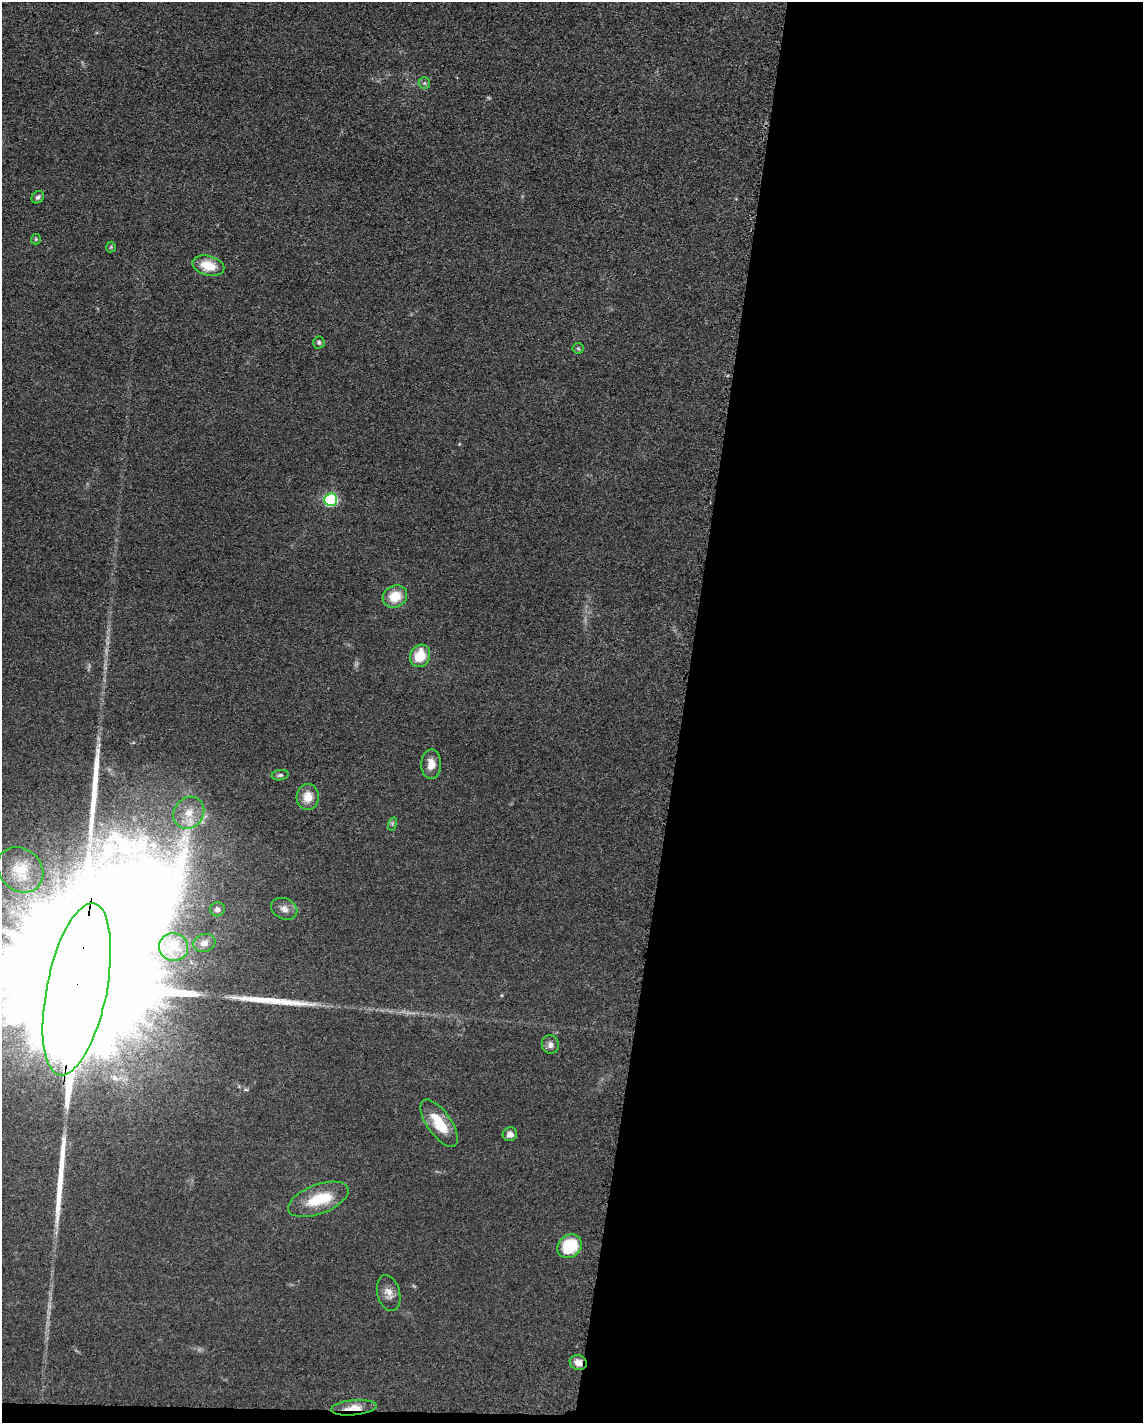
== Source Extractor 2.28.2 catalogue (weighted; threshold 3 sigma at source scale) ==
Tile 12 of 4 x 3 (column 4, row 3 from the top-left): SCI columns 3438-4578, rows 229-1649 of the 4592 x 4659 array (HDU 1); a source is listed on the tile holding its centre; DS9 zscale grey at full resolution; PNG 1145 x 1425 px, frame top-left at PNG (2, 2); each listed source drawn as its Kron ellipse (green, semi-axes under 4 px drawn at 4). Shown black and unused: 41% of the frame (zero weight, under 3 of 5 exposures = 4% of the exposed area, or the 3 px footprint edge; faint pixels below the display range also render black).
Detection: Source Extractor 2.28.2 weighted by HDU 2 'WHT'; one run over the whole footprint, this tile lists its part. Background 0.0477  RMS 0.0055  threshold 0.0247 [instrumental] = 3 sigma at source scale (4.5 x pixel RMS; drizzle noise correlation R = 1.50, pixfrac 1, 0.05/0.05 arcsec/px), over >= 5 px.
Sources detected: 36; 1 too faint to see at this stretch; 4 inside a brighter object's white glare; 2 long thin detections or spike segments (spike, bleed or trail) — neither listed nor drawn; the other 29 listed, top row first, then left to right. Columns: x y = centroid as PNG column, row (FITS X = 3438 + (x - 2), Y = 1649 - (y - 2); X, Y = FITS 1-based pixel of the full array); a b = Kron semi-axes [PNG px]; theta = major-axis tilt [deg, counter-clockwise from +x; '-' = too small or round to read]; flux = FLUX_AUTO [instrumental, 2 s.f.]
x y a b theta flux
424 83 6 5 - 0.98
38 197 7 5 42 1.5
36 239 5 5 - 0.67
111 247 5 5 - 0.64
208 266 16 10 -14 13
319 342 6 6 - 1
578 348 5 5 - 0.79
331 500 6 6 - 75
395 597 12 11 - 11
420 656 11 10 - 14
431 764 15 10 88 5.6
280 775 8 5 7 1.3
308 797 13 11 88 7.7
189 813 17 14 53 10
392 824 7 4 72 1
20 870 25 20 -43 13
217 909 7 7 - 2
284 909 13 10 -24 3.4
204 943 11 9 16 4.5
174 947 14 14 - 6.6
77 989 87 30 79 96000
550 1045 9 8 - 2.6
439 1123 28 12 -55 16
510 1134 7 6 - 2.9
318 1199 32 14 21 21
570 1246 13 11 42 23
389 1293 18 11 -75 4.9
578 1362 8 7 - 4.5
354 1408 23 7 5 7.3
Overlapping masked pixels (flux is a lower limit): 3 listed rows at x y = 77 989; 578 1362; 354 1408
Isophote crosses this tile's border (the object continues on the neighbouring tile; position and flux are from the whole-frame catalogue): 1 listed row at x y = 77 989